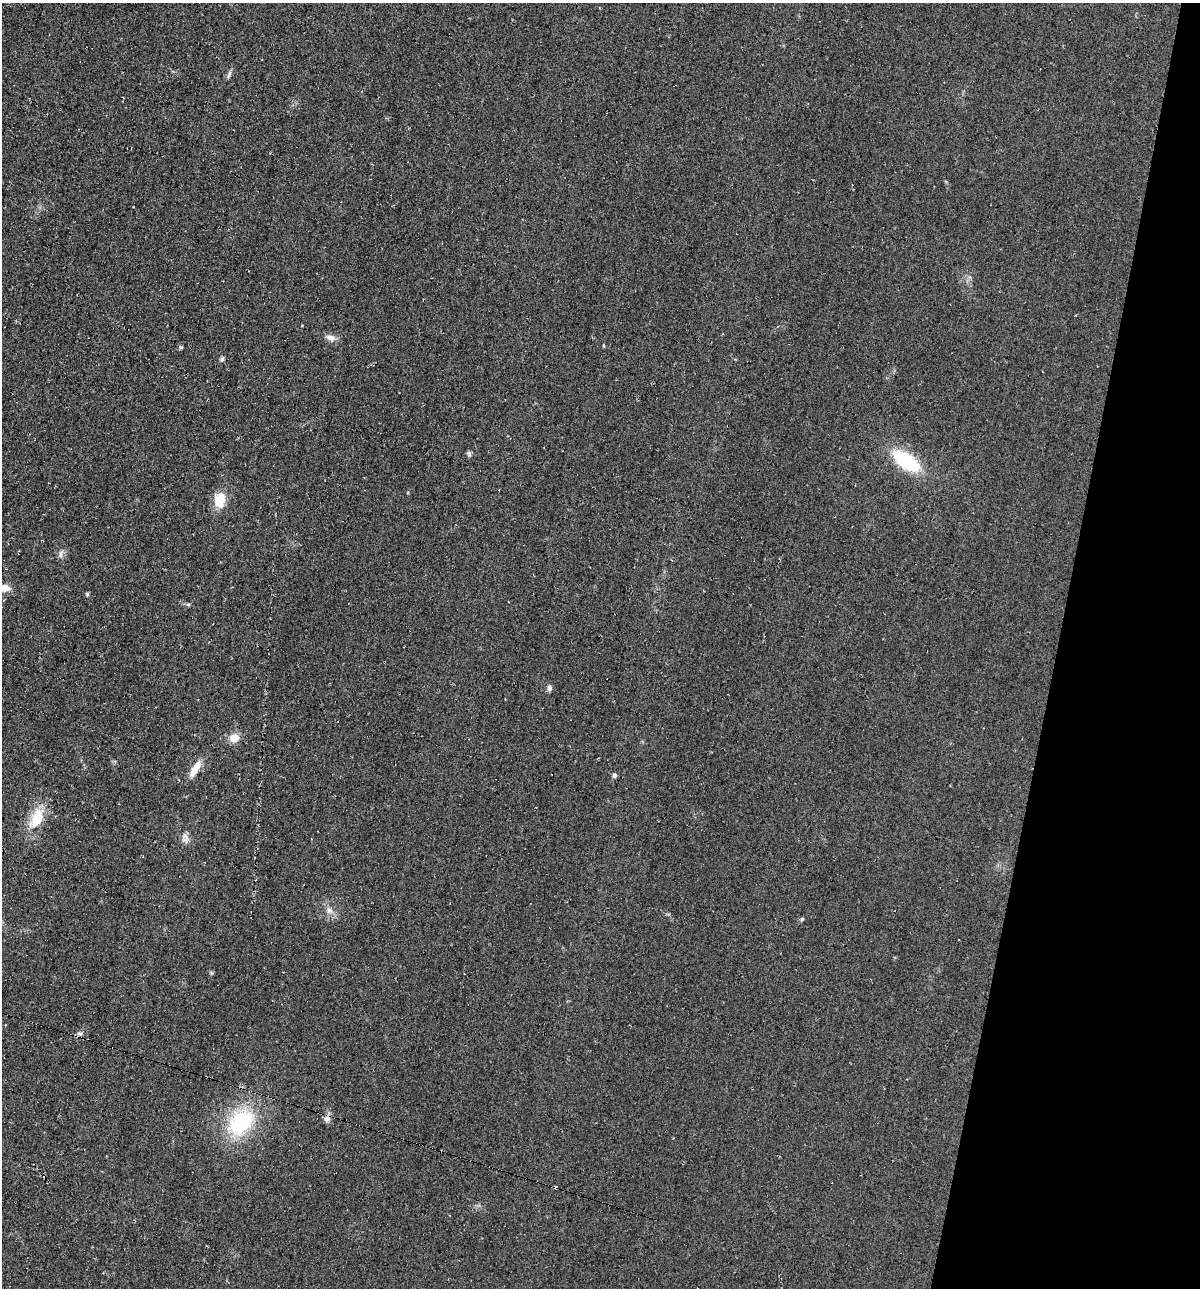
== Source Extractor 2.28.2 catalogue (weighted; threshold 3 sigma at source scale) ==
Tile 8 of 4 x 4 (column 4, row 2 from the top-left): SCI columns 3715-4912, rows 2585-3870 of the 5225 x 5189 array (HDU 1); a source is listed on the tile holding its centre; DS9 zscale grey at full resolution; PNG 1202 x 1290 px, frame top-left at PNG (2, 3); no overlay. Shown black and unused: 12% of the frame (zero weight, under 2 of 3 exposures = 1% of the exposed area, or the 3 px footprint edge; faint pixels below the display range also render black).
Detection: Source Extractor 2.28.2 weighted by HDU 2 'WHT'; one run over the whole footprint, this tile lists its part. Background 0.0842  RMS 0.014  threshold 0.0626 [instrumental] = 3 sigma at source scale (4.5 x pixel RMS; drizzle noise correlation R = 1.50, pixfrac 1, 0.05/0.05 arcsec/px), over >= 5 px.
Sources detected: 24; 1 cosmic-ray / hot-pixel residue — not listed; the other 23 listed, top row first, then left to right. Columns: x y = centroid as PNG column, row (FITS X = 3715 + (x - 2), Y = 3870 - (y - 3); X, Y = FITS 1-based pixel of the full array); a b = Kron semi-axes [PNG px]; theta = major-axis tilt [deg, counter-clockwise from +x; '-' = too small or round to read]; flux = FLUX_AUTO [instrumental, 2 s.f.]
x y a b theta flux
229 74 11 5 70 3.7
331 338 13 8 -19 8.8
603 346 5 3 - 1.3
181 347 6 4 -22 2
222 359 7 6 - 2.8
469 454 8 5 -88 3
906 461 27 12 -35 100
220 500 14 11 80 33
61 554 12 6 70 5.1
4 588 13 8 4 14
87 594 5 5 - 2
188 604 6 4 -17 2
549 688 9 6 -85 4.4
234 738 12 10 30 16
195 768 25 8 60 19
614 775 5 4 - 3.9
36 818 31 16 65 40
186 840 12 8 6 6.6
329 910 10 8 -56 7.9
211 973 6 5 - 1.9
80 1033 8 6 8 4
327 1119 11 9 16 6.8
241 1122 34 24 47 120
Isophote crosses this tile's border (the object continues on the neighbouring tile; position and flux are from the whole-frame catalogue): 1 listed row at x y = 4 588
Unlisted compact peaks at least as high as the median listed source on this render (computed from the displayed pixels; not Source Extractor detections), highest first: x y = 802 919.